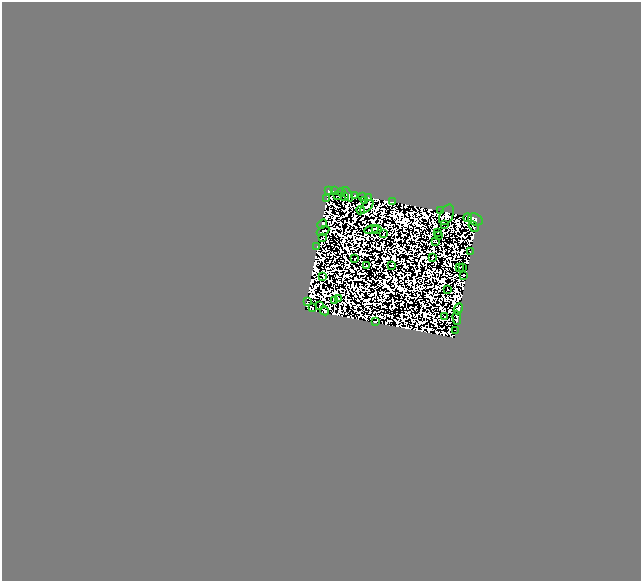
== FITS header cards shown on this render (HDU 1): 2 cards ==
NAXIS1  =                  639
NAXIS2  =                  579

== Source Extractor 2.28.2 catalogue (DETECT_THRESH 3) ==
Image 639 x 579 px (HDU 1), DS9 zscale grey, 1 PNG px = 1 image px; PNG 643 x 583 px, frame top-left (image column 1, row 579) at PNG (2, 2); each listed source drawn as its Kron ellipse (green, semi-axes under 4 px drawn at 4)
Background 0.00752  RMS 1.4e-05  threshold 4.15e-05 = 3 sigma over >= 5 px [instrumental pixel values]
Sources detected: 144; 93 with non-positive FLUX_AUTO (blend fragments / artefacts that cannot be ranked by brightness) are neither listed nor drawn; the other 51 listed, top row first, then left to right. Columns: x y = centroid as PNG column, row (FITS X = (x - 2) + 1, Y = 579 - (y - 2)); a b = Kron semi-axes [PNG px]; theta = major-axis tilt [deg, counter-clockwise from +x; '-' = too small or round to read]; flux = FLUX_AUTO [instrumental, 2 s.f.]
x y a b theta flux
329 190 4 3 - 6.1
335 191 2 2 - 0.28
341 192 4 2 - 1.7
348 194 8 3 -63 0.44
354 195 2 2 - 0.56
338 196 2 2 - 0.5
363 196 3 2 - 0.51
344 197 2 2 - 0.23
368 197 3 2 - 0.82
327 198 2 2 - 0.13
364 200 3 2 - 0.76
392 202 3 2 - 1.1
367 207 8 3 47 2.9
361 210 4 2 - 1.3
440 211 2 2 - 0.76
447 215 11 6 65 4.2
468 218 4 4 - 0.99
475 220 7 5 -28 7
322 224 5 3 - 2.3
445 224 3 2 - 2.8
473 227 6 2 -53 1.8
377 229 5 2 - 1.3
372 230 7 3 11 1.1
323 231 7 3 28 0.8
438 232 3 2 - 1.3
384 233 4 2 - 0.36
438 235 2 2 - 0.08
323 237 3 2 - 0.88
435 242 4 2 - 1.1
317 246 2 2 - 0.84
470 251 2 2 - 0.4
433 257 3 2 - 1.2
355 259 2 2 - 1.8
366 266 2 2 - 0.52
392 266 3 2 - 0.15
463 267 3 2 - 0.62
459 268 2 2 - 1.1
463 275 3 2 - 1.1
323 276 4 2 - 2.5
448 290 2 2 - 0.79
338 298 3 2 - 0.28
334 300 3 2 - 0.36
307 302 4 2 - 0.53
320 306 4 2 - 0.52
312 307 4 2 - 0.41
458 309 6 4 65 6.7
325 311 4 3 - 0.56
445 317 2 2 - 1.8
457 318 7 3 -88 0.42
375 322 4 2 - 2
455 331 3 2 - 0.14
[93 non-positive-flux detections neither listed nor drawn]